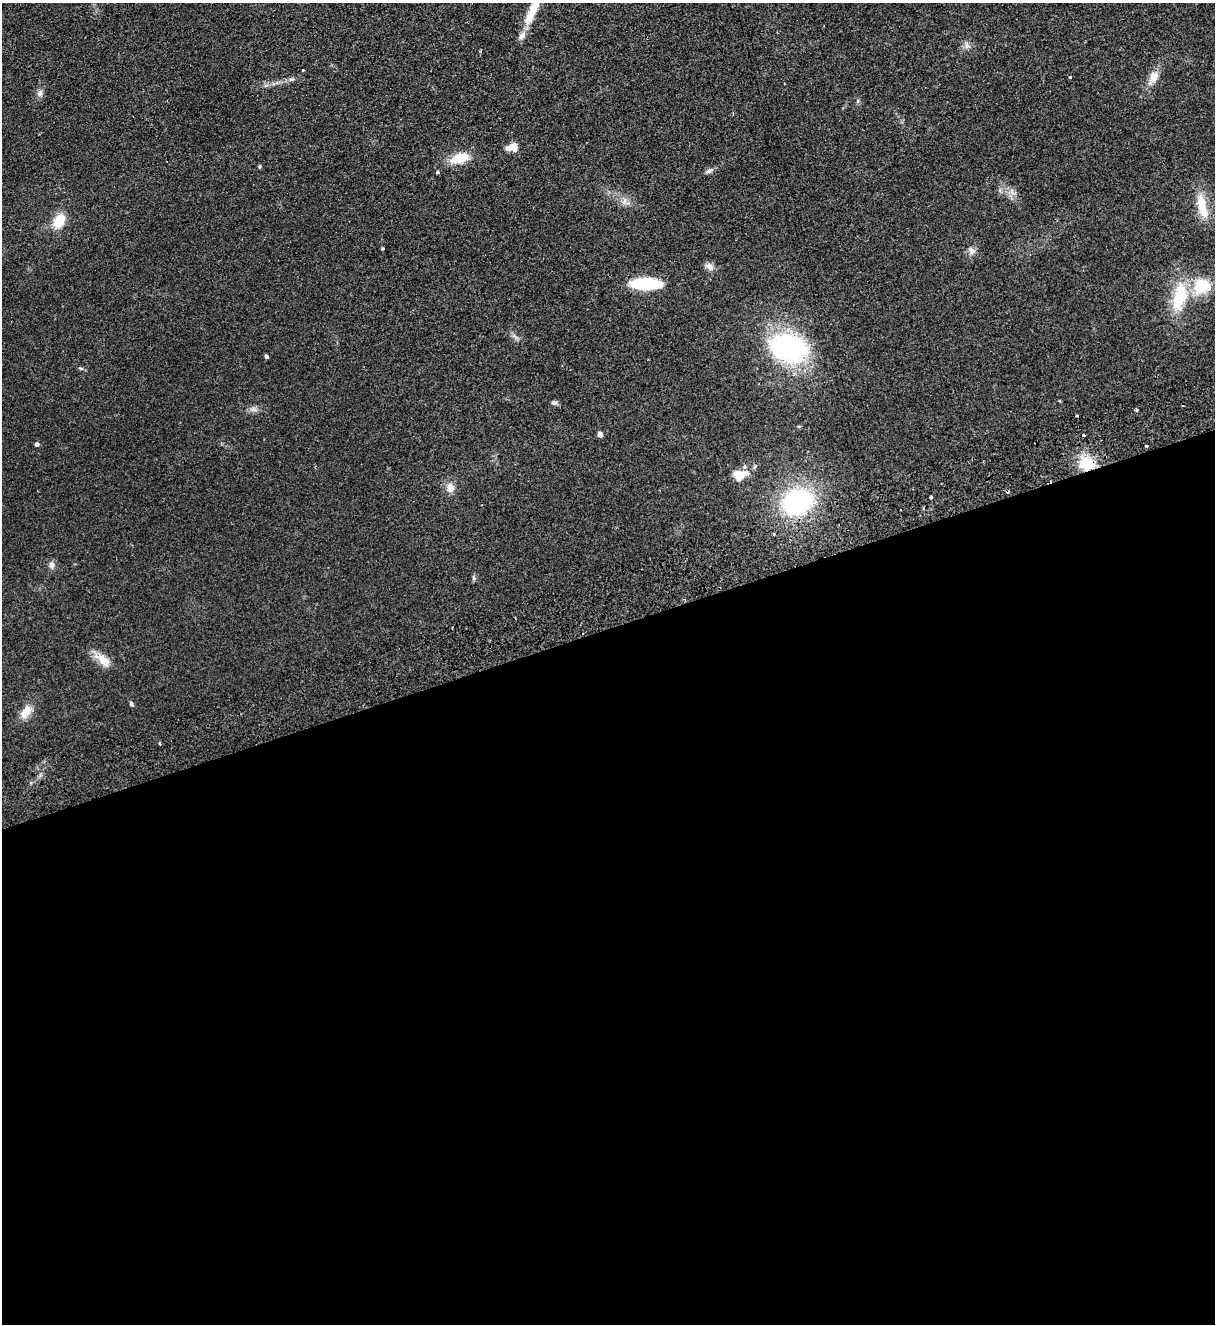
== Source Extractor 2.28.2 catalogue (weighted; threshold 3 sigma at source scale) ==
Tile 15 of 4 x 4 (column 3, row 4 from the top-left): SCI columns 2719-3931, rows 57-1378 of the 5314 x 5400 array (HDU 1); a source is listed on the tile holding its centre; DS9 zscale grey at full resolution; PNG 1217 x 1326 px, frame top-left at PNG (2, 3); no overlay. Shown black and unused: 53% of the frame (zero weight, under 2 of 3 exposures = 3% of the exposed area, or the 3 px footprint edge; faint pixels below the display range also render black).
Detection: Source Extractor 2.28.2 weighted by HDU 2 'WHT'; one run over the whole footprint, this tile lists its part. Background 0.0777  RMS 0.01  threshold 0.0467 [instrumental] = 3 sigma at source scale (4.5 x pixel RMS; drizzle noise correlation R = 1.50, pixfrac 1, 0.05/0.05 arcsec/px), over >= 5 px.
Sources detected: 45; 3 cosmic-ray / hot-pixel residue — not listed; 3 inside a brighter listed object's ellipse — not listed separately; the other 39 listed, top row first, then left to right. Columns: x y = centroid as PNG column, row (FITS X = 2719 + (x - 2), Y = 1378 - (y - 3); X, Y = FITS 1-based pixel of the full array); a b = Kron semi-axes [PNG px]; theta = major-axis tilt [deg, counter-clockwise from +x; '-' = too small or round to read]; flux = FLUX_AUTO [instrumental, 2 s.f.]
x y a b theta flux
533 9 39 8 64 24
967 46 9 6 -72 3.2
480 51 3 3 - 1.2
303 70 3 3 - 2.3
1070 77 3 3 - 2.1
1153 77 16 10 73 9.5
40 93 9 7 57 3.3
509 148 14 8 33 6.9
459 158 21 10 16 22
709 171 8 5 11 2.8
437 172 4 4 - 1.4
624 201 7 4 71 2.7
1202 206 36 11 -77 21
59 221 16 11 64 20
971 251 10 8 -74 4.2
709 266 10 8 -45 4.7
646 284 33 11 -1 48
1201 286 22 18 22 29
1179 297 37 17 74 40
788 348 40 28 -16 130
266 356 4 4 - 2.2
81 368 7 3 -9 1.4
554 403 7 6 - 2.4
1136 410 4 3 - 2.8
1077 415 3 2 - 1.2
600 434 4 4 - 6.4
1083 435 3 3 - 1.3
37 444 4 4 - 3.3
1146 446 3 3 - 2.7
1087 463 18 14 -35 25
741 475 16 10 24 11
450 488 12 9 -80 7.2
931 497 3 3 - 2.5
798 502 20 16 24 150
51 565 9 7 -88 3.6
103 660 20 11 -39 13
131 704 6 4 -75 1.7
26 712 17 10 53 11
160 743 4 3 - 1.5
Overlapping masked pixels (flux is a lower limit): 2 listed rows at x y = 1087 463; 798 502
Isophote crosses this tile's border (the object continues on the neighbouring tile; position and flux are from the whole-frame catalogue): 1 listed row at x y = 533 9